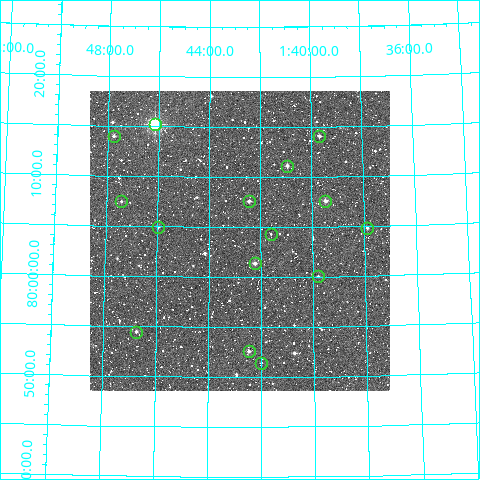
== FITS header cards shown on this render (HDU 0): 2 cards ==
NAXIS1  =                  300
NAXIS2  =                  300

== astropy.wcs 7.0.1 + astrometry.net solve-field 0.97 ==
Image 300 x 300 px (HDU 0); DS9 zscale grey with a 90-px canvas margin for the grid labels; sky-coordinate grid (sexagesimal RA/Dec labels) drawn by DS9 from the SOLVED WCS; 15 Tycho-2 reference stars matched to detected sources circled (green)
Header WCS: RA---TAN/DEC--TAN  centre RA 01:42:48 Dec +80:04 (25.70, +80.06 deg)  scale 6 arcsec/px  FOV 30.0' x 30.0'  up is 0 deg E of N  parity normal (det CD < 0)
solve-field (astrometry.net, Tycho-2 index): VERIFIED the header's WCS against the Tycho-2 star catalogue (15 matches, 0 conflicts) and refined it, rather than solving blind
Solved WCS: RA---TAN-SIP/DEC--TAN-SIP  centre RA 01:42:49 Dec +80:04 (25.70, +80.06 deg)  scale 6 arcsec/px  FOV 30.0' x 30.0'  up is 0 deg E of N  parity normal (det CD < 0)
The solver's refit moves the header's centre by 1.2 arcsec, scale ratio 1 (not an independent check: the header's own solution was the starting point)
Tycho-2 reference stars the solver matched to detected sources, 15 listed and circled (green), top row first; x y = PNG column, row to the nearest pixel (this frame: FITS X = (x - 90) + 1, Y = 300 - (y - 91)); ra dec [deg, ICRS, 3 dp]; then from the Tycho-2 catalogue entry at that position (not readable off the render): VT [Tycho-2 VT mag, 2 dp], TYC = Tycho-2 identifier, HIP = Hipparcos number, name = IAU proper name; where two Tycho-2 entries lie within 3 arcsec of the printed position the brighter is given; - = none
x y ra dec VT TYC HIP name
155 124 26.538 +80.254 7.74 4502-380-1 8244 -
114 136 26.941 +80.233 11.30 4502-480-1 - -
319 136 24.917 +80.235 10.59 4502-688-1 - -
287 166 25.238 +80.185 10.82 4502-542-1 - -
121 201 26.856 +80.125 11.79 4502-724-1 - -
249 201 25.614 +80.126 11.15 4502-538-1 - -
325 201 24.870 +80.126 10.28 4502-698-1 - -
158 227 26.494 +80.082 11.27 4502-1698-1 - -
367 228 24.468 +80.080 10.88 4502-626-1 - -
271 234 25.402 +80.072 12.27 4502-138-1 - -
255 263 25.555 +80.023 10.19 4502-726-1 - -
318 276 24.951 +80.001 11.92 4502-910-1 - -
136 332 26.686 +79.908 11.69 4502-1883-1 - -
249 351 25.616 +79.876 10.70 4502-1834-1 - -
261 363 25.498 +79.857 12.56 4502-926-1 - -